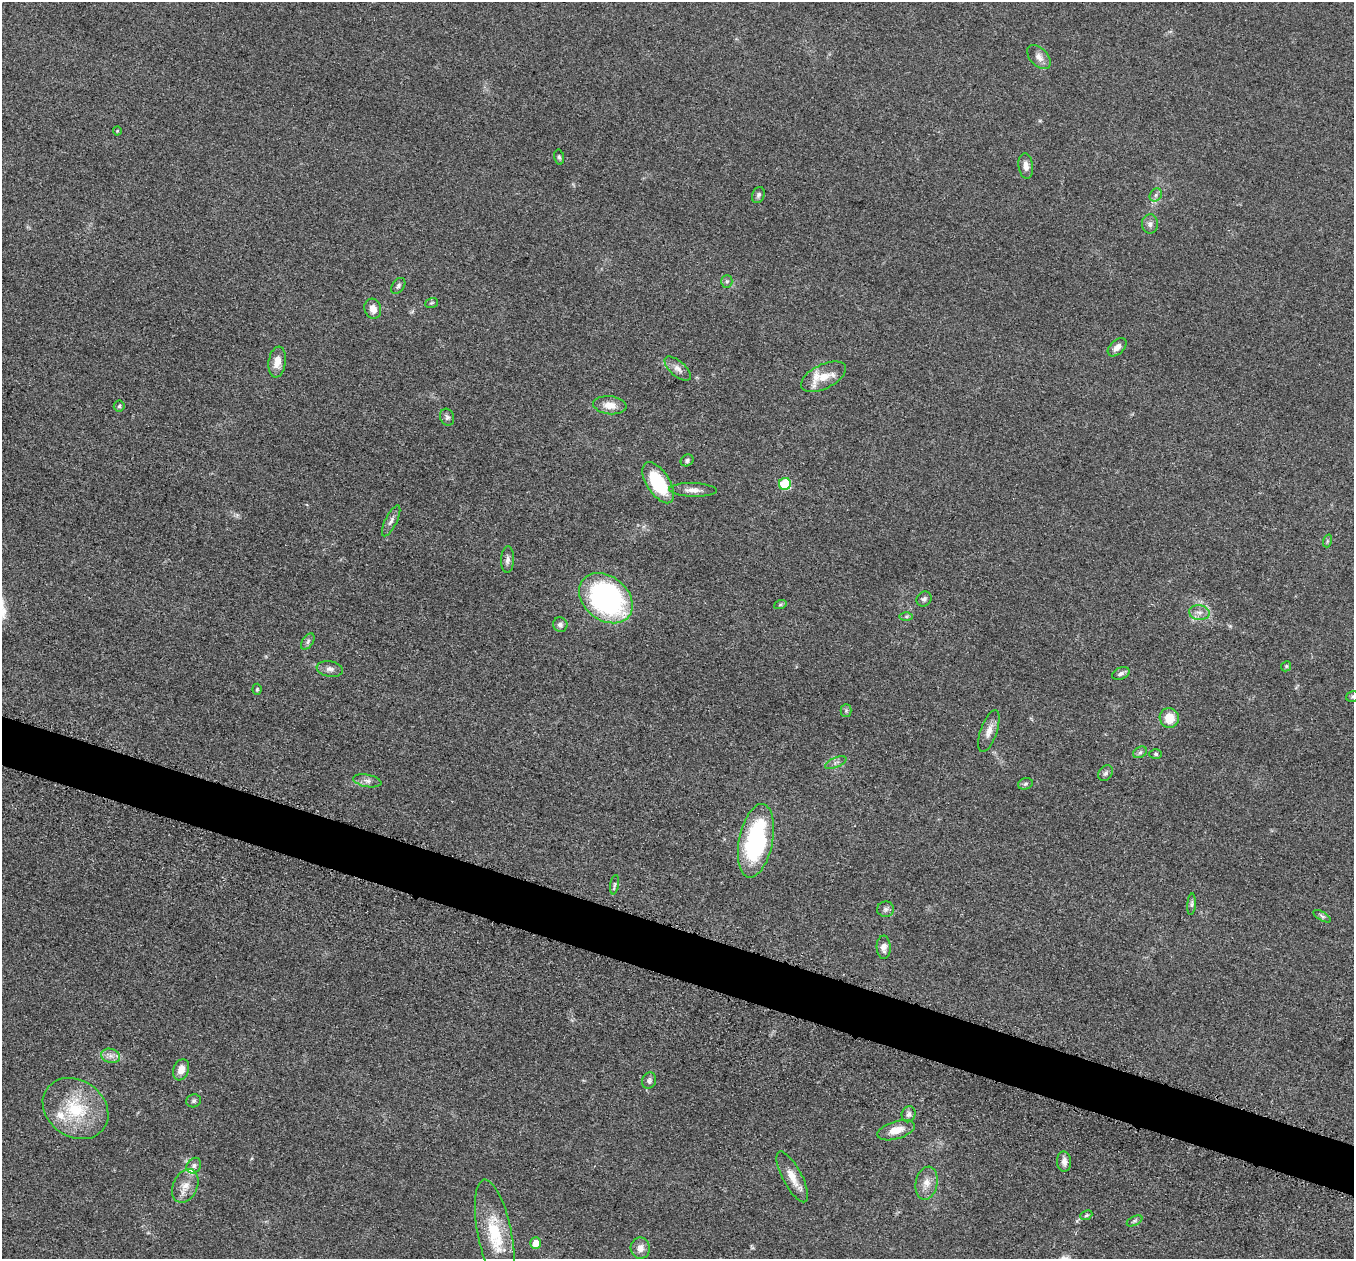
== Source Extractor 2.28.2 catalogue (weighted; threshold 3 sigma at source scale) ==
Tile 6 of 4 x 4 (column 2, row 2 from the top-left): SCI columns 1385-2736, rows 2711-3967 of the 5457 x 5502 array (HDU 1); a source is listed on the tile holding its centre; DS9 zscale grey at full resolution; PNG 1356 x 1261 px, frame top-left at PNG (2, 2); each listed source drawn as its Kron ellipse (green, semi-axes under 4 px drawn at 4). Shown black and unused: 4% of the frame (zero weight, under 3 of 5 exposures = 3% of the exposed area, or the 3 px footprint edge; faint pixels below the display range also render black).
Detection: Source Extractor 2.28.2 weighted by HDU 2 'WHT'; one run over the whole footprint, this tile lists its part. Background 0.0534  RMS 0.006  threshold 0.027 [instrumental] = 3 sigma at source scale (4.5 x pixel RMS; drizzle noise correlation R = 1.50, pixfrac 1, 0.05/0.05 arcsec/px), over >= 5 px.
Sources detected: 72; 3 inside a brighter listed object's ellipse — not listed separately; the other 69 listed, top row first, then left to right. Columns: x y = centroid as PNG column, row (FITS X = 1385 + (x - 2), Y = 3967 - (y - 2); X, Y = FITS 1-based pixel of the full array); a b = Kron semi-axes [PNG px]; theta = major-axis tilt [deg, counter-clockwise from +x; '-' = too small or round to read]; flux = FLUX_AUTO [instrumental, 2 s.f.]
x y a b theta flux
1039 57 14 9 -48 3.8
117 131 4 4 - 0.61
559 157 7 5 -79 1.1
1026 166 13 7 -83 3.8
758 195 8 6 70 1.4
1156 195 7 5 48 1.6
1150 224 9 8 - 2.4
727 281 6 5 - 1.3
398 286 9 6 53 1.6
432 303 6 5 - 0.89
373 309 10 8 -74 5
1117 347 11 7 43 3.8
277 362 15 8 81 6.3
678 369 16 7 -41 3.7
823 377 24 12 26 10
610 405 16 9 -6 6.3
119 406 5 5 - 1.1
447 417 9 7 -72 1.7
687 460 7 5 31 1.2
658 483 23 11 -57 34
785 484 6 6 - 33
693 490 24 6 -2 4.7
391 521 17 6 64 2.9
1327 541 6 4 72 0.87
508 560 13 6 87 2.6
606 598 29 22 -38 140
924 599 8 7 - 1.7
780 605 6 4 19 0.91
1199 613 10 7 -5 3.4
906 617 6 4 0 1.1
560 625 7 7 - 1.9
308 642 9 5 55 1.6
1286 666 5 4 - 0.86
330 669 13 7 -10 3.1
1121 673 9 6 22 2
257 689 5 4 - 0.82
1353 697 6 5 - 1
846 710 6 5 - 1.1
1169 718 10 9 - 9.8
989 731 22 8 71 5.6
1140 752 7 5 29 1.5
1156 754 6 5 - 1
836 763 11 5 23 2
1106 773 8 6 52 1.6
367 781 14 6 -11 2.9
1025 784 7 5 17 1.2
756 841 37 17 79 76
615 885 10 3 80 1.2
1192 904 10 4 85 1.3
886 909 8 8 - 2.1
1322 916 10 4 -30 1.3
884 947 11 7 -87 3.5
111 1056 9 7 -15 3
181 1070 11 7 70 5.3
649 1080 8 7 - 1.8
194 1101 7 6 - 1.3
76 1109 35 28 -35 35
909 1114 8 7 - 2.3
896 1130 19 9 17 8.6
1064 1162 10 7 -87 3.4
194 1166 8 6 56 1.9
792 1177 28 9 -62 8.7
926 1183 17 11 78 6.2
185 1186 18 12 66 7.5
1086 1215 6 4 23 0.9
1134 1221 8 4 27 1.1
495 1234 55 17 -79 28
536 1243 5 5 - 6.1
640 1248 10 9 - 4.7
Isophote crosses this tile's border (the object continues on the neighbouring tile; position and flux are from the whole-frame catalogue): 1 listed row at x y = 1353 697